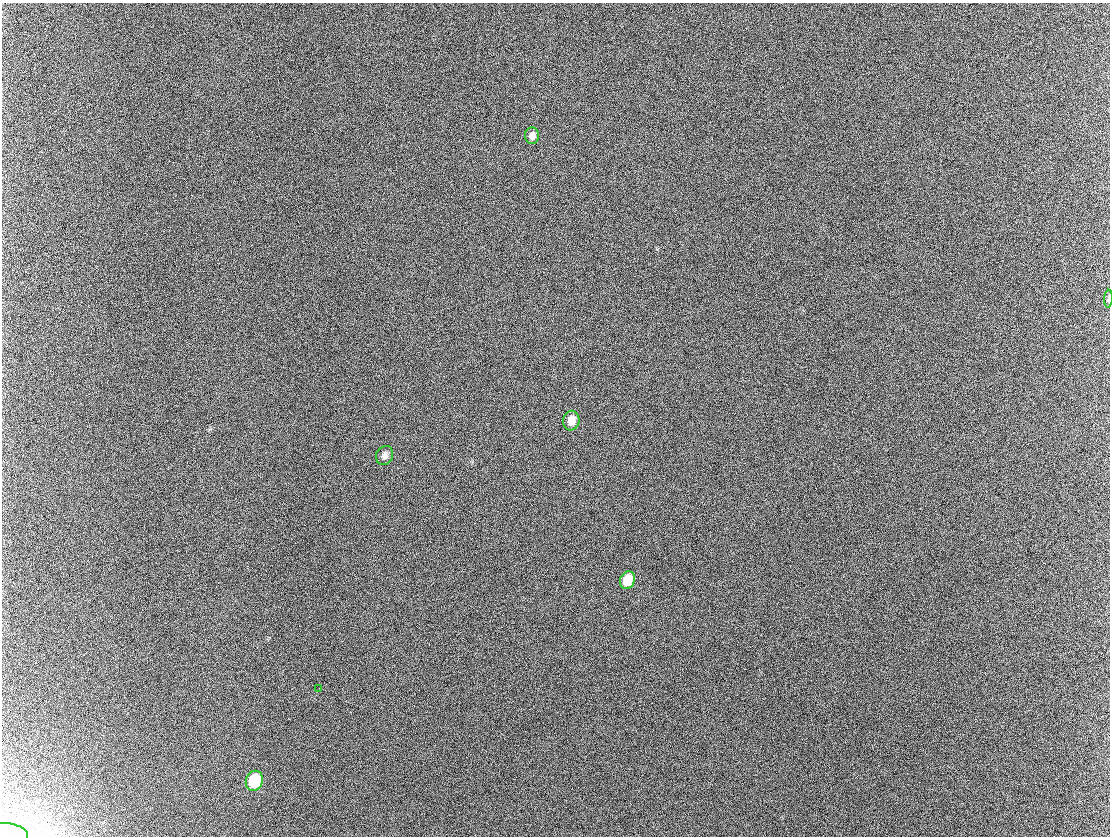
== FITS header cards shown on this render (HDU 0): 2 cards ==
NAXIS1  =                 1108 / Axis length
NAXIS2  =                  834 / Axis length

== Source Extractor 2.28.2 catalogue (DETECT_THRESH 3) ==
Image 1108 x 834 px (HDU 0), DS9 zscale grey, 1 PNG px = 1 image px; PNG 1112 x 838 px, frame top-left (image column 1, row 834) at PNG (2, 3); each listed source drawn as its Kron ellipse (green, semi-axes under 4 px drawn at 4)
Background 316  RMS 42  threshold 126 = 3 sigma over >= 5 px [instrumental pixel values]
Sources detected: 8; all 8 listed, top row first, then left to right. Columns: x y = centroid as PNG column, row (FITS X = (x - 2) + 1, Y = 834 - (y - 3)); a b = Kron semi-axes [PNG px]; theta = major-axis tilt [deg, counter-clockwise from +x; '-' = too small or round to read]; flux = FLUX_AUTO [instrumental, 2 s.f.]
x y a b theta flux
532 136 8 7 - 16000
1108 299 9 3 87 5500
571 421 10 8 83 29000
385 455 10 8 60 13000
627 580 9 7 69 58000
319 688 2 2 - 1400
254 781 10 8 67 120000
7 834 21 11 -6 28000
At the frame edge (FLAGS 8, measured only in part): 2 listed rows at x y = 1108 299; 7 834